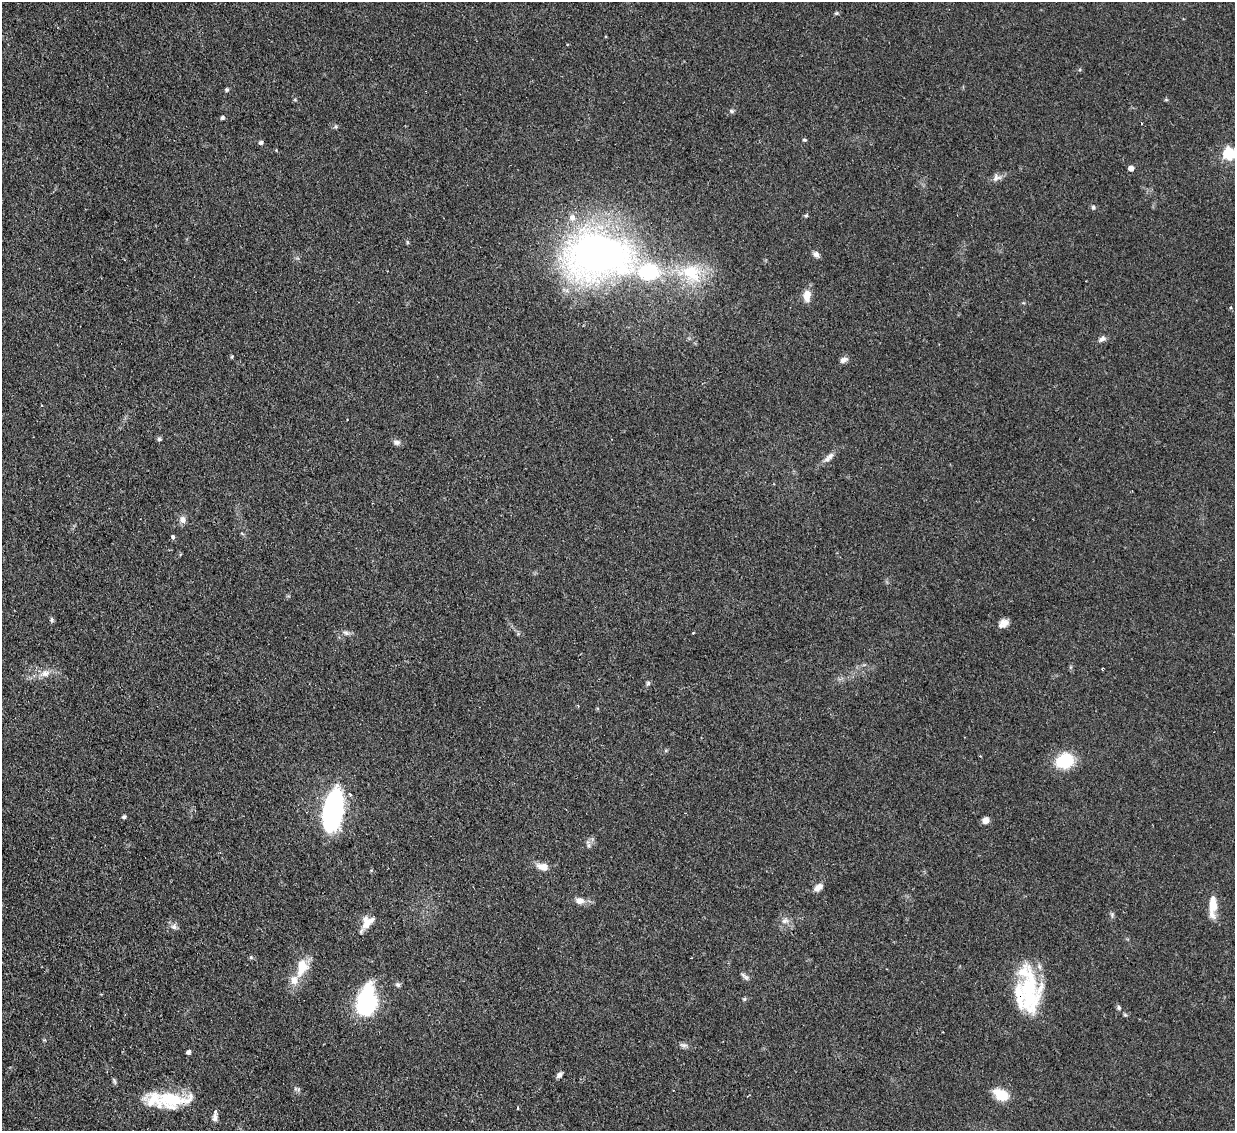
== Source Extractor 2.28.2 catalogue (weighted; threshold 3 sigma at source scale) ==
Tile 7 of 4 x 4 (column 3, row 2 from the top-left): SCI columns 2466-3698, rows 2514-3642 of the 4931 x 4910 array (HDU 1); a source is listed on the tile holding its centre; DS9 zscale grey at full resolution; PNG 1237 x 1133 px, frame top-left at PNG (2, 2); no overlay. Shown black and unused: <1% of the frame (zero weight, under 2 of 3 exposures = <1% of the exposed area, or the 3 px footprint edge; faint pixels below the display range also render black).
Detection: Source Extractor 2.28.2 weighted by HDU 2 'WHT'; one run over the whole footprint, this tile lists its part. Background 0.0828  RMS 0.0061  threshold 0.0275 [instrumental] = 3 sigma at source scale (4.5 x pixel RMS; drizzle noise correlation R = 1.50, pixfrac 1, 0.05/0.05 arcsec/px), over >= 5 px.
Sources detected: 70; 2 cosmic-ray / hot-pixel residue — not listed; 7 inside a brighter listed object's ellipse — not listed separately; the other 61 listed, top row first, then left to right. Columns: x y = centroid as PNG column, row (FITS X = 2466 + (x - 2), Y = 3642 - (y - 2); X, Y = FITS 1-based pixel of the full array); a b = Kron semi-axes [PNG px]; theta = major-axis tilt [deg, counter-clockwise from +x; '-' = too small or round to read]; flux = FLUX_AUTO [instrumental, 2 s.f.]
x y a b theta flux
836 13 6 5 - 0.83
227 90 5 5 - 0.99
295 100 5 3 - 0.61
1166 100 6 3 18 0.6
731 111 7 5 -18 1.2
222 118 5 4 - 1.1
335 127 6 4 18 0.94
804 140 6 4 -18 0.82
261 142 6 5 - 1.3
1228 154 6 6 - 84
1131 168 4 4 - 5.1
996 178 12 9 19 3.2
1093 207 6 5 - 1.3
806 216 5 5 - 0.83
597 254 62 44 -2 330
816 254 7 6 - 2.6
691 273 27 20 -22 31
807 296 14 8 90 6.6
1230 307 4 3 - 0.76
1102 339 10 6 35 2.2
844 360 11 6 26 2.6
159 439 6 5 - 1.1
396 442 9 7 -17 2.2
830 456 13 7 41 3.2
183 520 10 8 -77 3
173 537 4 4 - 2.3
52 619 7 5 -90 1.1
1003 623 12 8 31 4.3
346 633 9 5 -21 1.9
1102 668 3 3 - 1
45 673 13 9 11 5.1
648 683 7 5 74 1.2
1065 761 16 13 21 28
333 809 38 16 80 120
124 817 5 4 - 1.2
985 820 7 6 - 4.3
588 845 7 4 90 1.4
543 867 14 8 -14 6.2
818 887 11 6 36 4.4
580 901 12 9 -9 4
1213 904 26 10 -89 9.9
1112 915 7 5 -90 1.2
785 921 10 8 16 3.3
367 923 17 13 78 7.4
174 927 9 7 -24 2.3
251 957 6 5 - 0.9
302 967 26 14 74 15
746 977 9 6 -47 1.9
398 985 7 6 - 1.3
1029 991 58 23 -84 52
744 999 6 5 - 0.97
366 1002 20 12 83 100
1119 1007 6 5 - 1.1
1125 1015 6 4 -19 0.83
683 1045 12 5 -6 2.1
188 1052 4 4 - 2
559 1075 8 6 45 2.1
114 1081 9 4 -67 1.1
1001 1095 18 11 -29 13
170 1100 33 21 -9 27
215 1117 11 7 88 2.7
Overlapping masked pixels (flux is a lower limit): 1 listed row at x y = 1029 991
Isophote crosses this tile's border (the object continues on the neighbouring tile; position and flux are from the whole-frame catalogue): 1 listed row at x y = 1228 154